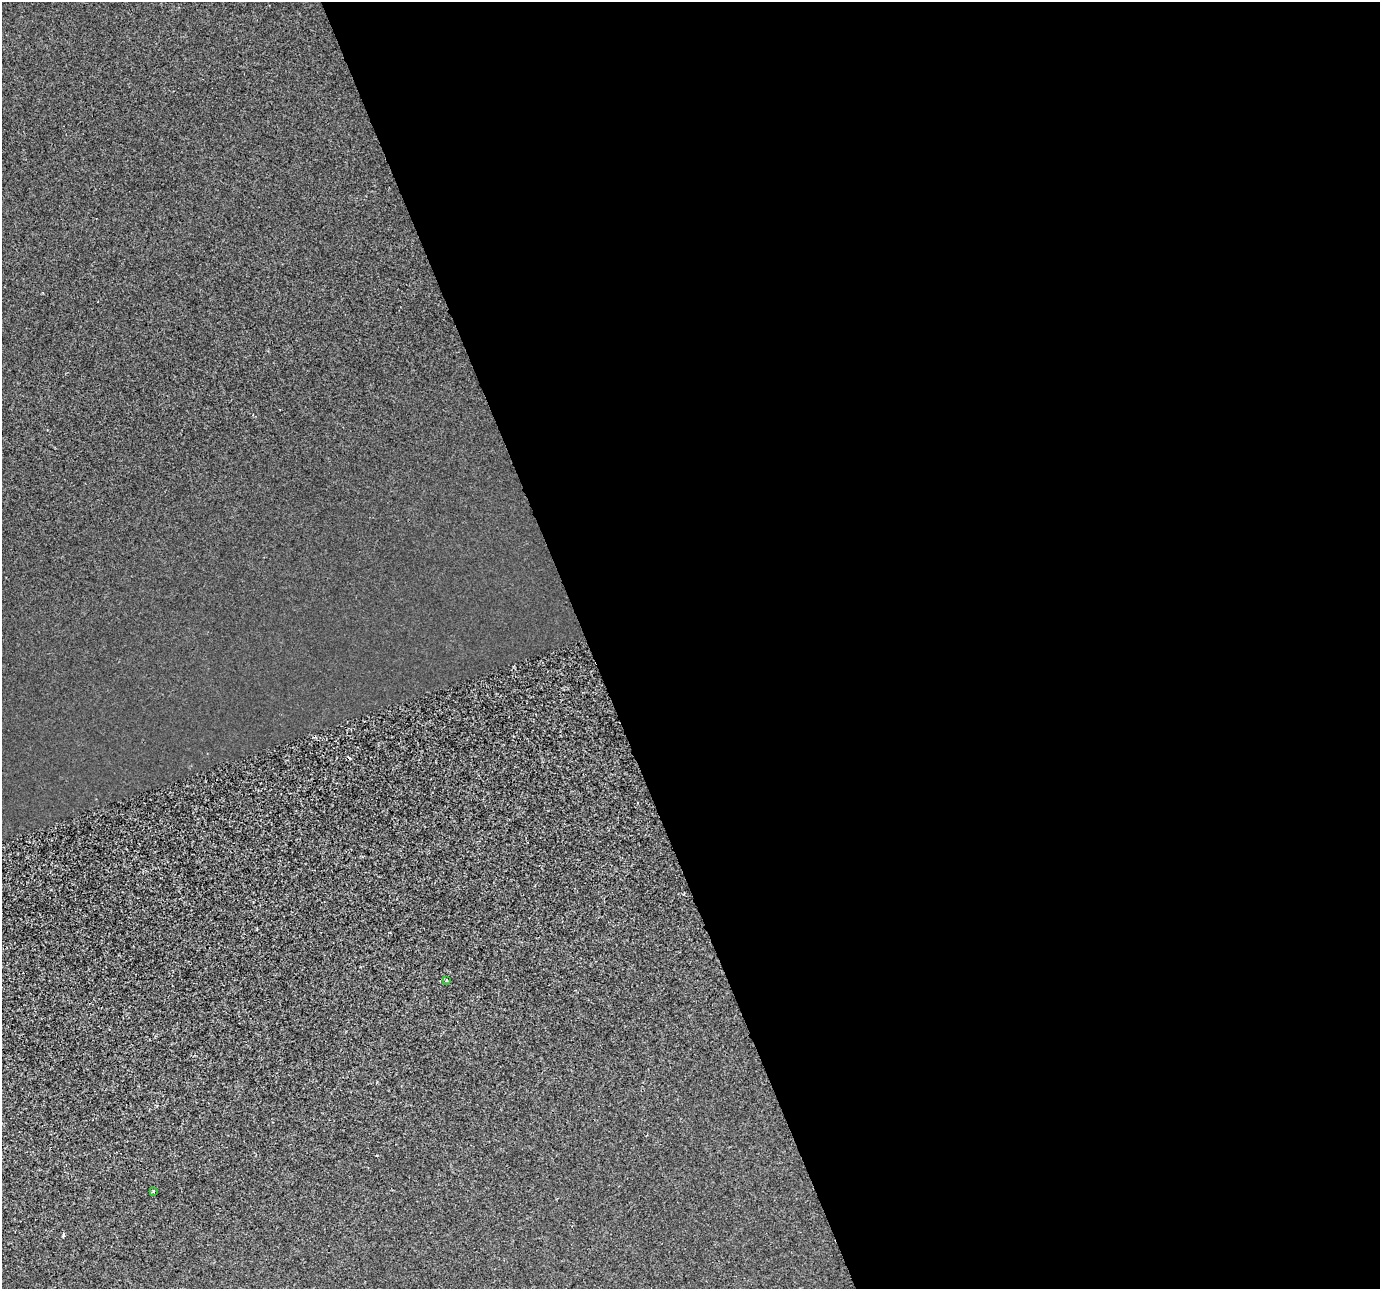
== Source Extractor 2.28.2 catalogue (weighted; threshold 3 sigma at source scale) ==
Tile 8 of 4 x 4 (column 4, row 2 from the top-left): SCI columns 4136-5513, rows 2705-3991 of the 5513 x 5354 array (HDU 1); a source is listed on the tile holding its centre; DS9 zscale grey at full resolution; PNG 1382 x 1291 px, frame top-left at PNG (2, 2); each listed source drawn as its Kron ellipse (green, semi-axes under 4 px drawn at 4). Shown black and unused: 57% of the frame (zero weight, under 2 of 3 exposures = <1% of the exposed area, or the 3 px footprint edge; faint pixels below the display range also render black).
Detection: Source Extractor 2.28.2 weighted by HDU 2 'WHT'; one run over the whole footprint, this tile lists its part. Background 2.73e-04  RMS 0.0029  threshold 0.0131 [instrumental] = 3 sigma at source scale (4.5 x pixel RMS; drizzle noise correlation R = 1.50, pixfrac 1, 0.0396/0.0396 arcsec/px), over >= 5 px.
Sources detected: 3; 1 cosmic-ray / hot-pixel residue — neither listed nor drawn; the other 2 listed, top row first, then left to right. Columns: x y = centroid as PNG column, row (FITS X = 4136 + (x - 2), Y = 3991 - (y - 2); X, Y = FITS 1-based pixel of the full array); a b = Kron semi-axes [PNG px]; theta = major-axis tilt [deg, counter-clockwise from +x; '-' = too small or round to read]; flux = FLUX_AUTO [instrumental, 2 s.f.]
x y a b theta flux
446 980 4 3 - 0.28
153 1192 4 3 - 0.29